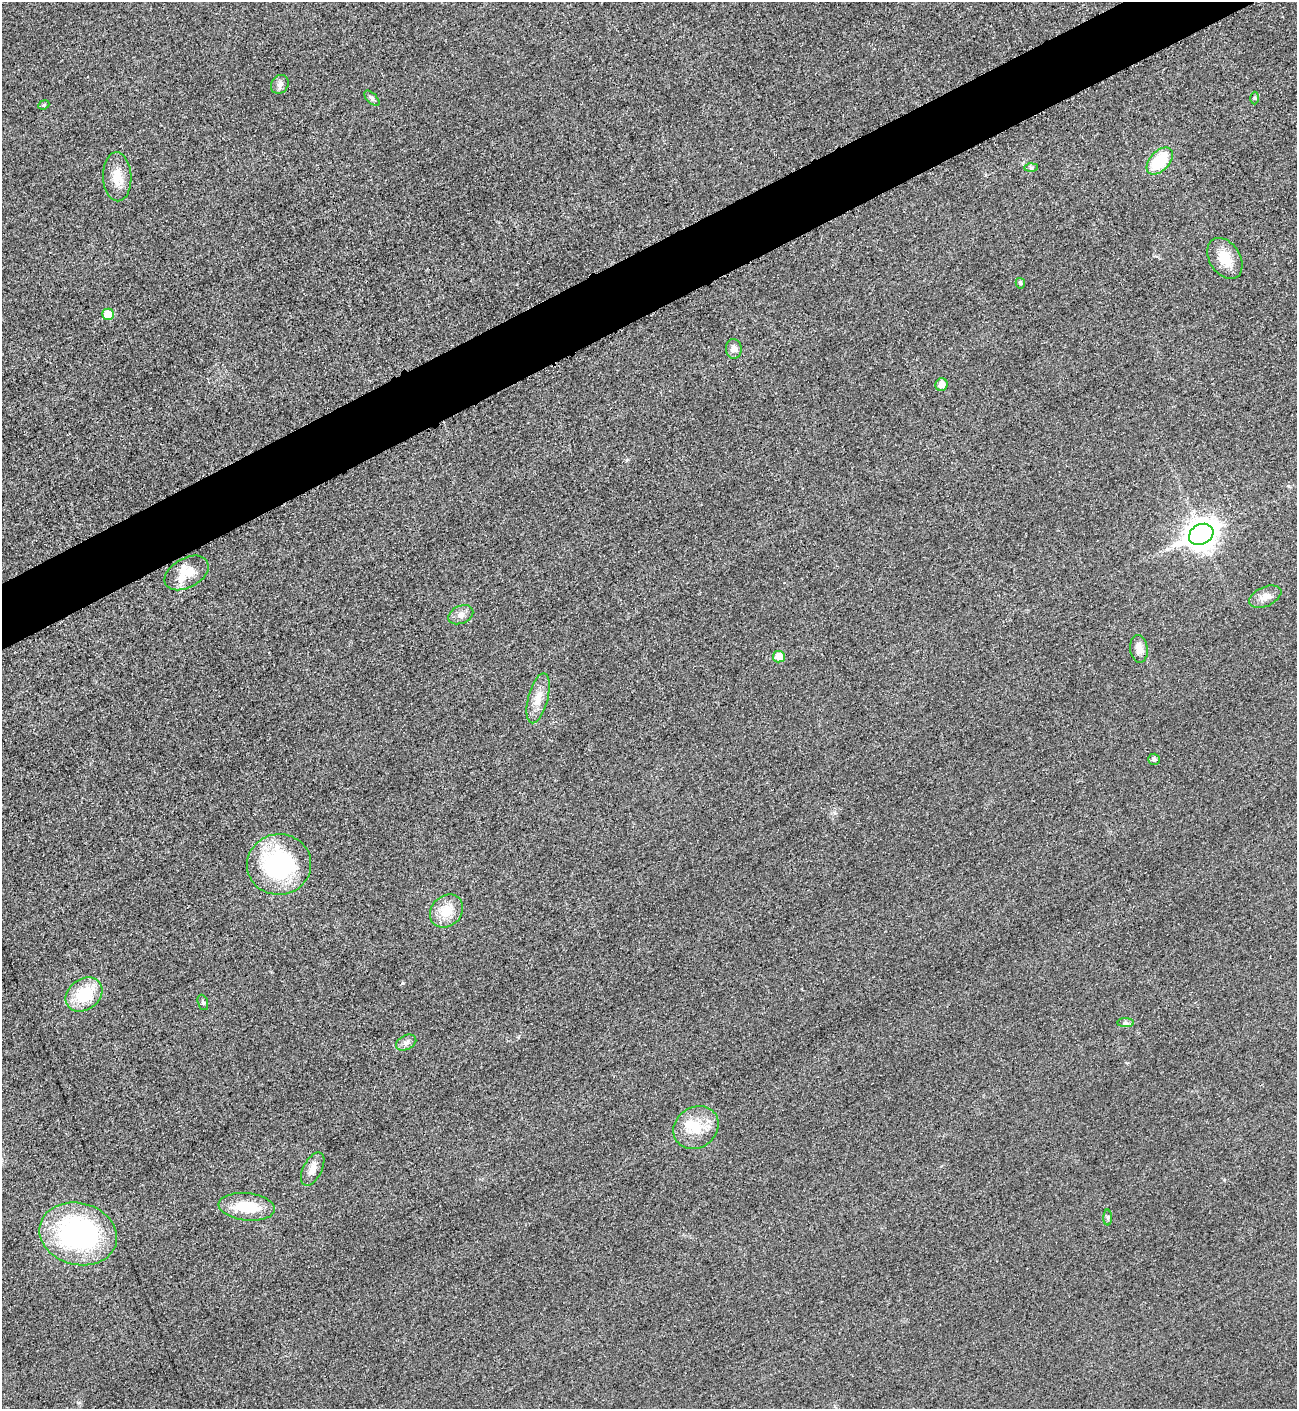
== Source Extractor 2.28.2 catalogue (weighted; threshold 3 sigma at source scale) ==
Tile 10 of 4 x 4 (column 2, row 3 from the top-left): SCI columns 1592-2886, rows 1420-2826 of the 5640 x 5651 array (HDU 1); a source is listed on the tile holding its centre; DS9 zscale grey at full resolution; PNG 1299 x 1411 px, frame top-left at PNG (2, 2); each listed source drawn as its Kron ellipse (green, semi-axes under 4 px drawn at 4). Shown black and unused: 4% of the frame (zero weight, under 3 of 5 exposures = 1% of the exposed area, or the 3 px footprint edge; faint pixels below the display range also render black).
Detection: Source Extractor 2.28.2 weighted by HDU 2 'WHT'; one run over the whole footprint, this tile lists its part. Background 0.0189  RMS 0.005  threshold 0.0227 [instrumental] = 3 sigma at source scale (4.5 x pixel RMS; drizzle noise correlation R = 1.50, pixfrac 1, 0.05/0.05 arcsec/px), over >= 5 px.
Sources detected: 32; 1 inside a brighter object's white glare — neither listed nor drawn; the other 31 listed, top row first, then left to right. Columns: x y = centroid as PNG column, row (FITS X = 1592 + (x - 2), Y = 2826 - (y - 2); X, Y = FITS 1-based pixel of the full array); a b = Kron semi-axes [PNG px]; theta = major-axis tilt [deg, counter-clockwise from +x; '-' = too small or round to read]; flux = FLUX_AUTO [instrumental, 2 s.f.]
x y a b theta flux
280 84 10 8 54 2.2
372 98 9 5 -44 1.3
1255 98 6 4 -89 0.66
44 105 6 4 23 0.7
1160 161 16 9 47 21
1031 168 6 4 2 0.89
117 177 24 14 -88 8.9
1225 258 22 15 -58 11
1020 283 5 4 - 1.1
108 314 6 6 - 9.9
734 349 10 8 -87 2.9
942 385 6 6 - 3.8
1201 534 13 10 28 620
187 573 24 14 29 12
1265 597 17 9 25 4
461 615 13 8 24 2.9
1139 649 14 8 -84 4.3
779 657 6 5 - 6.4
538 698 25 10 75 6.7
1154 759 6 5 - 1.4
279 864 32 30 7 66
447 911 18 15 45 11
84 994 20 15 37 21
203 1002 8 5 -72 1
1126 1023 8 4 -1 1.2
406 1043 11 7 26 2.1
696 1128 24 20 35 14
313 1169 18 9 62 4.4
247 1207 28 13 -6 17
1108 1218 8 4 -90 0.94
78 1234 39 31 -14 93
Unlisted compact peaks at least as high as the median listed source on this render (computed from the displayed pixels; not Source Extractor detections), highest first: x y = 403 983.